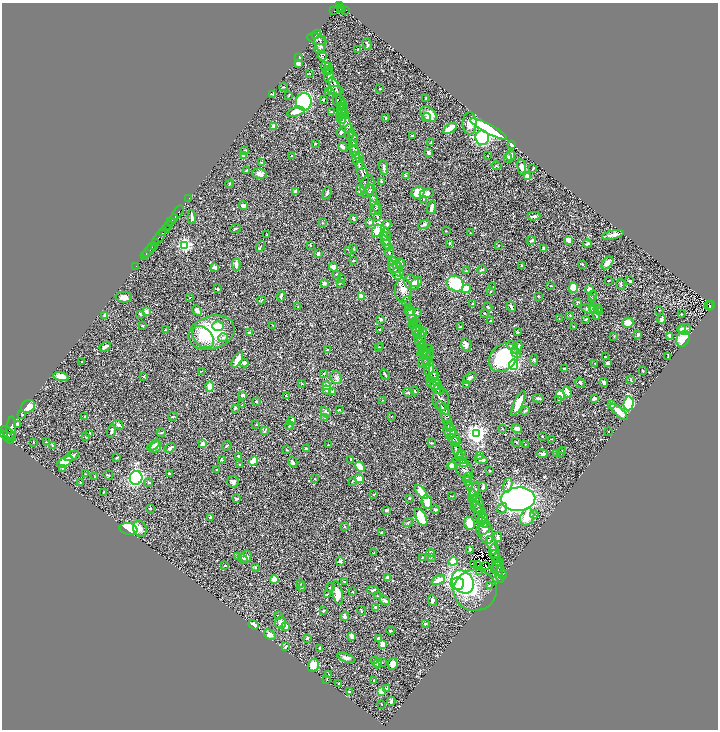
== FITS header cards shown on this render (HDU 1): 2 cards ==
NAXIS1  =                 1432
NAXIS2  =                 1455

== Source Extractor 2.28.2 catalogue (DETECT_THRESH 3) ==
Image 1432 x 1455 px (HDU 1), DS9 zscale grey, zoomed out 1/2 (1 PNG px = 2 x 2 image px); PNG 720 x 732 px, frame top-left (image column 1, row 1454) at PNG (2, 3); each listed source drawn as its Kron ellipse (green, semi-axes under 4 px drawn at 4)
Background 0.449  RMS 0.024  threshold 0.0718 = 3 sigma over >= 5 px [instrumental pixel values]
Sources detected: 602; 34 cannot appear on this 1/2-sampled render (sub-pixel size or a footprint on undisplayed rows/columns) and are neither listed nor drawn; of the other 568, the 500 brightest by FLUX_AUTO listed and drawn (68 fainter detections omitted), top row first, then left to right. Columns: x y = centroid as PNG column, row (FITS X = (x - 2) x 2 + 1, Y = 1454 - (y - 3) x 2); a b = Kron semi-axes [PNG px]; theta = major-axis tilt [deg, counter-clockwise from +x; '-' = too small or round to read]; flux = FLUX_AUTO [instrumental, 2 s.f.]
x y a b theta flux
339 5 3 2 - 410
340 9 4 3 - 280
342 9 4 3 - 300
346 10 2 2 - 26
334 11 4 1 - 110
316 34 5 2 - 3.8
317 39 10 5 -18 10
320 43 8 6 -83 15
367 44 6 3 -66 7.3
320 49 5 5 - 11
358 49 2 1 - 2
322 56 5 2 - 3.5
299 58 2 2 - 5.5
298 63 3 2 - 14
326 66 5 3 - 4.4
329 68 6 2 -72 5.6
327 71 4 3 - 5.1
309 73 3 2 - 2.6
329 76 7 5 86 11
335 86 10 4 -59 15
284 87 4 2 - 3.3
379 89 2 2 - 3.4
329 91 2 2 - 26
336 91 8 3 -6 7.9
273 94 2 2 - 2.3
289 95 3 2 - 2.4
426 98 3 2 - 2.8
323 100 3 2 - 7
337 100 6 3 89 7
340 101 7 2 -75 6.7
304 102 9 8 - 510
341 107 4 3 - 6.1
343 110 8 3 77 8.5
296 112 9 4 16 34
331 112 3 2 - 5.6
341 114 10 3 -82 13
344 114 5 2 - 4.4
428 114 9 6 -40 52
426 117 4 3 - 6.5
340 118 2 2 - 41
385 118 3 2 - 3.1
345 123 10 5 -67 23
470 123 11 7 -89 35
273 126 3 3 - 11
450 128 8 3 34 66
489 129 20 4 -28 640
350 131 6 4 -69 12
341 132 5 4 - 9.5
412 135 3 2 - 3.4
349 136 4 4 - 7.6
482 138 7 7 - 320
353 139 7 2 -71 7.5
354 143 3 3 - 4.7
430 143 4 2 - 3.6
315 144 3 2 - 3.3
511 144 3 2 - 8.7
343 147 5 3 - 15
354 148 8 4 -77 16
245 150 3 2 - 6.6
428 152 4 3 - 10
355 153 7 4 -61 13
244 156 3 2 - 31
291 156 2 2 - 3
487 156 2 2 - 2.4
510 156 5 3 - 27
359 157 5 3 - 5
508 158 5 3 - 13
358 161 10 3 -66 12
261 162 3 2 - 3.1
497 166 5 2 - 3.9
384 167 7 3 -80 8.2
522 167 7 4 -82 19
533 169 3 2 - 3.3
246 170 4 2 - 3
260 174 7 5 -9 17
363 174 14 5 -75 25
406 176 3 3 - 3.3
527 177 4 3 - 33
382 182 3 2 - 7.1
229 184 4 3 - 4.5
368 186 12 7 81 23
360 190 5 3 - 24
370 190 6 4 42 8.5
296 191 2 2 - 34
327 193 6 2 61 7.2
372 193 10 3 -68 14
418 193 7 5 29 63
427 193 7 3 10 26
189 198 2 1 - 11
423 199 2 2 - 2.5
376 205 11 3 -67 15
243 206 5 4 - 13
432 207 7 2 72 19
375 209 6 3 55 7.8
178 213 8 1 54 180
378 216 3 2 - 4.2
534 216 6 3 2 12
192 217 7 3 -84 14
173 218 4 2 - 970
353 218 3 2 - 7
171 222 3 2 - 270
370 222 3 2 - 9.3
322 223 3 2 - 2.8
387 224 4 3 - 5
424 224 6 4 27 7.9
168 225 2 1 - 280
166 228 4 2 - 1200
236 228 5 2 - 3.4
377 231 6 4 64 150
446 231 2 2 - 2
163 233 3 2 - 230
470 233 2 2 - 2.5
267 235 3 2 - 2.9
613 235 11 4 12 19
159 236 9 2 50 540
384 236 5 3 - 4.8
387 237 9 3 -86 10
531 240 4 2 - 6
568 240 4 3 - 34
156 242 2 1 - 180
386 243 8 4 -62 15
449 243 2 2 - 4.8
587 244 4 2 - 10
185 245 3 3 - 870
310 245 3 2 - 2.8
498 245 3 3 - 3.1
154 246 2 2 - 170
260 246 6 2 59 4.5
354 249 3 3 - 2.7
543 249 3 3 - 17
149 250 9 2 52 710
349 251 3 2 - 2.1
389 252 5 3 - 7.1
318 253 3 2 - 12
146 254 4 2 - 920
145 255 2 2 - 290
353 260 3 2 - 2.7
392 261 4 3 - 5.1
400 263 4 3 - 15
607 263 7 4 49 29
396 264 3 2 - 2.8
582 264 2 2 - 3.4
236 265 6 3 -88 20
136 266 2 1 - 12
522 266 4 3 - 5
215 267 3 3 - 22
333 267 4 3 - 29
395 268 7 5 1 12
395 270 11 3 -63 16
482 270 5 3 - 5.1
466 271 3 2 - 3.2
398 272 5 1 - 2.3
336 274 3 3 - 2.3
341 279 2 2 - 2.9
609 280 4 2 - 3
630 281 3 2 - 8.3
417 282 6 3 39 31
324 283 4 3 - 8
340 283 3 3 - 3.5
412 283 8 6 -42 24
455 284 9 7 -38 190
621 284 6 2 -86 5.8
551 286 2 2 - 3
493 287 3 2 - 2.1
573 287 5 4 - 73
218 288 2 2 - 10
466 288 4 4 - 49
589 289 4 3 - 24
403 290 12 8 89 40
491 292 3 2 - 2.1
281 296 5 2 - 6.8
361 296 2 2 - 74
538 296 2 2 - 2.8
593 296 4 4 - 6.7
124 297 8 5 -2 24
190 297 2 2 - 2.1
592 298 3 2 - 3.8
261 300 4 2 - 2.9
406 301 5 3 - 6.8
578 302 4 3 - 4
473 304 3 3 - 5.6
711 305 4 2 - 91
709 306 5 1 - 45
298 307 3 2 - 2.2
488 307 4 2 - 7.1
511 307 5 3 - 8.9
408 308 3 2 - 2.5
593 308 5 3 - 12
590 309 9 4 -15 29
598 309 4 3 - 4.7
197 310 6 3 -49 19
146 311 2 2 - 37
410 311 6 3 17 8.3
659 311 2 1 - 2.2
417 312 3 3 - 5.2
595 312 8 3 -71 14
599 312 3 3 - 3.2
484 313 3 2 - 3.1
140 314 2 2 - 18
681 314 2 2 - 2.8
105 315 3 3 - 9.8
570 315 3 2 - 2.8
411 316 11 3 -67 16
596 316 3 2 - 3.9
381 319 3 2 - 6.5
559 319 3 2 - 2.3
586 319 2 2 - 8.5
661 319 5 2 - 7.5
490 320 3 2 - 4.9
628 323 5 5 - 40
413 324 5 3 - 6.8
416 324 4 2 - 3.4
273 325 3 2 - 3.6
143 326 3 3 - 3.8
218 326 6 5 - 28
574 326 3 2 - 2.4
460 327 2 2 - 3.8
415 328 6 2 -73 5.6
681 329 4 3 - 6.1
685 329 6 5 - 20
165 330 3 2 - 3.1
379 330 2 2 - 2.6
212 332 23 16 18 240
423 332 5 3 - 7.7
517 332 4 2 - 2.5
249 333 3 2 - 9.7
417 333 6 4 -68 11
638 335 3 2 - 6.2
421 336 10 4 -78 17
614 336 2 2 - 3.2
670 336 4 2 - 18
203 337 13 8 -47 70
223 338 5 4 - 8.5
683 339 8 6 61 73
420 343 8 2 -50 7.9
466 345 7 5 -76 15
512 346 6 3 -23 8.6
105 347 6 3 31 18
379 347 3 2 - 2.7
381 347 3 2 - 2.4
422 347 6 3 -76 7.9
517 347 7 3 63 16
327 350 3 2 - 6.7
425 351 8 2 28 4.5
516 352 6 4 -49 14
424 354 4 3 - 4
425 355 5 4 - 8
668 356 2 2 - 2.5
605 357 3 2 - 5.5
426 358 11 5 58 14
503 358 16 12 42 330
237 360 9 4 61 58
534 360 6 3 89 5.7
82 361 2 2 - 2.3
427 362 6 4 -89 12
244 363 4 3 - 15
595 363 3 2 - 2.8
608 363 3 2 - 12
514 365 5 4 - 170
429 368 8 4 76 12
564 368 2 2 - 4.3
201 371 3 2 - 2.2
643 371 4 2 - 3.8
324 373 3 2 - 2.3
433 373 8 2 -74 8.3
385 374 5 2 - 6.2
61 376 8 3 -12 50
143 376 3 2 - 3.2
432 377 7 3 30 6.7
336 378 6 5 - 12
470 378 7 3 37 9.8
631 380 3 3 - 4.5
437 382 4 3 - 5.7
604 382 4 3 - 10
302 383 3 2 - 2.2
580 383 5 3 - 6.2
435 384 7 6 - 14
466 384 2 2 - 7.8
210 386 5 4 - 40
326 386 3 3 - 70
436 387 7 3 -55 12
439 389 5 3 - 8.4
327 390 4 3 - 6.2
415 391 4 2 - 3.5
333 392 3 3 - 10
408 392 5 4 - 9.1
567 392 6 3 -67 25
243 395 4 3 - 11
560 395 5 4 - 98
286 396 4 3 - 3.3
538 398 5 3 - 8.6
594 399 4 3 - 16
383 400 3 2 - 2.5
441 400 11 8 -82 25
559 400 3 3 - 4.2
256 402 3 2 - 5.2
518 403 13 3 65 110
629 403 7 5 85 240
242 405 2 2 - 2.5
612 405 2 2 - 30
28 406 7 6 - 44
235 408 3 3 - 6.9
443 408 8 4 -47 13
340 410 3 3 - 2.8
525 411 5 3 - 5.8
326 412 6 4 -51 7.9
619 412 11 4 -41 55
22 414 3 2 - 2.6
85 416 3 2 - 5.5
173 416 5 1 - 4.1
391 416 3 2 - 2.4
446 417 14 4 -74 20
325 418 3 2 - 2.5
292 421 4 2 - 15
17 424 3 2 - 9
256 424 3 2 - 2.3
118 425 6 3 -34 9
289 426 4 3 - 5.2
449 426 6 3 -60 7.1
11 428 11 4 86 2900
502 429 2 2 - 2.6
517 429 5 4 - 17
112 431 7 3 76 8.7
265 431 4 3 - 4.4
450 431 8 6 -70 17
608 431 2 1 - 2.7
90 433 2 2 - 25
161 433 4 2 - 5.7
9 434 9 5 -45 3200
476 434 4 4 - 2100
542 436 2 2 - 2.4
7 437 9 3 -41 2500
11 437 3 2 - 570
86 437 4 3 - 4.9
455 437 8 4 -65 18
552 439 3 2 - 2.3
454 440 8 3 -43 11
33 442 3 2 - 2.4
46 442 4 3 - 3.4
516 442 5 2 - 3.3
432 443 3 2 - 4.6
203 444 4 3 - 21
525 444 2 1 - 2.1
52 445 3 2 - 2.6
154 445 7 4 39 16
328 445 3 2 - 2.2
227 446 5 2 - 4.5
156 447 6 4 44 17
170 448 5 2 - 12
306 449 3 2 - 6.6
287 450 3 2 - 2.3
562 450 3 2 - 2.6
457 451 9 3 -68 12
560 452 3 3 - 4.8
556 453 3 2 - 2.1
542 454 5 3 - 11
72 456 7 3 27 16
238 456 3 2 - 9.3
480 456 3 2 - 2.9
459 457 4 2 - 4.3
462 457 7 3 -78 7.9
117 458 4 2 - 4.3
221 459 4 2 - 4.9
351 459 2 2 - 6.3
481 459 7 3 -12 10
253 461 5 3 - 100
65 462 8 4 33 110
293 462 5 3 - 14
461 462 8 4 -17 8.8
240 465 3 2 - 4.3
452 466 4 4 - 23
360 467 5 3 - 79
62 468 3 3 - 3.5
217 470 2 2 - 4.5
465 470 9 7 -20 16
489 471 3 2 - 2.9
169 473 3 2 - 4.2
86 474 3 2 - 3
108 475 5 2 - 4.2
95 477 4 2 - 3.4
468 477 4 2 - 2.3
136 478 7 6 - 570
467 478 3 2 - 2.8
315 479 3 3 - 3.1
359 479 5 4 - 26
352 481 4 2 - 2.6
468 481 4 3 - 5.8
233 482 6 6 - 11
80 483 3 2 - 2.9
149 483 4 3 - 5.2
508 485 7 4 75 13
469 486 3 2 - 2.9
483 487 5 2 - 10
475 491 9 4 78 18
104 492 3 2 - 3.2
421 492 8 3 -49 63
373 495 2 2 - 3.8
451 496 4 1 - 2.1
472 496 6 2 -90 6
237 498 4 3 - 6.3
409 498 3 3 - 4
475 498 7 4 19 7.9
518 499 17 11 4 1800
427 502 7 5 -81 65
477 505 9 6 -68 16
502 508 6 4 56 13
150 509 2 2 - 12
480 509 6 3 -59 6.5
386 510 3 2 - 8.1
435 510 4 3 - 6.6
478 512 12 3 -75 15
534 514 4 3 - 6.3
210 517 4 3 - 3.9
421 517 9 5 -61 110
527 517 9 6 63 76
483 519 8 2 -74 8.4
481 521 5 3 - 6.4
408 522 5 2 - 4
470 523 6 5 - 59
344 527 2 2 - 2.2
483 528 8 6 45 16
129 529 9 6 -12 290
140 529 8 6 -65 22
382 532 3 2 - 7.7
486 533 11 7 -78 51
498 537 5 3 - 12
492 546 10 4 -74 20
470 549 3 2 - 5.2
494 552 7 5 89 9.4
374 553 2 2 - 3.3
431 553 4 4 - 12
238 556 4 3 - 2.9
496 556 7 3 -65 6.2
246 557 6 5 - 13
431 557 2 2 - 2.1
422 558 3 2 - 2.6
243 559 5 3 - 6
340 561 4 3 - 7.2
453 561 4 4 - 44
498 561 5 4 - 5.5
473 565 2 1 - 2.2
478 565 3 1 - 2.2
485 565 4 2 - 3.2
225 566 3 2 - 3.7
498 566 7 5 47 13
255 567 2 2 - 12
498 570 13 3 -77 12
479 572 2 1 - 2.1
502 573 7 2 -65 4.6
387 577 3 3 - 5.5
274 579 4 4 - 31
499 579 5 3 - 6.3
438 580 7 3 24 37
344 582 4 2 - 3.6
463 582 13 10 -54 860
300 583 4 2 - 3.2
457 584 7 6 - 240
490 585 3 2 - 2.7
302 587 4 2 - 2.8
330 588 4 4 - 5.9
373 590 6 3 2 8.3
475 590 21 20 - 110
352 592 3 2 - 2.2
338 593 12 5 -79 61
327 594 2 1 - 3
377 596 3 2 - 3.2
385 600 6 3 -34 9.9
432 600 6 4 -79 10
376 608 4 3 - 13
361 610 5 2 - 3.2
323 611 3 2 - 5.3
278 615 2 2 - 3.3
344 616 5 3 - 11
281 623 6 5 - 18
425 624 3 3 - 5.6
253 625 5 3 - 19
286 626 4 3 - 17
390 630 4 2 - 3.9
270 635 6 4 -34 17
352 636 4 3 - 37
307 638 3 3 - 9.5
379 638 3 3 - 8.5
383 644 3 3 - 59
286 646 3 2 - 3.4
320 648 3 2 - 6.4
346 658 9 4 -20 14
374 661 3 3 - 3.3
377 663 5 3 - 10
382 663 3 2 - 3.4
393 664 6 5 - 28
313 665 6 5 - 61
328 675 2 2 - 2.8
327 679 4 2 - 2.4
374 680 2 2 - 5.6
339 683 2 2 - 4.5
386 689 4 3 - 5.9
381 691 3 3 - 73
350 692 4 2 - 6.4
391 701 4 2 - 9.4
381 704 2 2 - 2.3
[68 fainter detections neither listed nor drawn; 34 sub-pixel or undisplayed-footprint detections neither listed nor drawn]